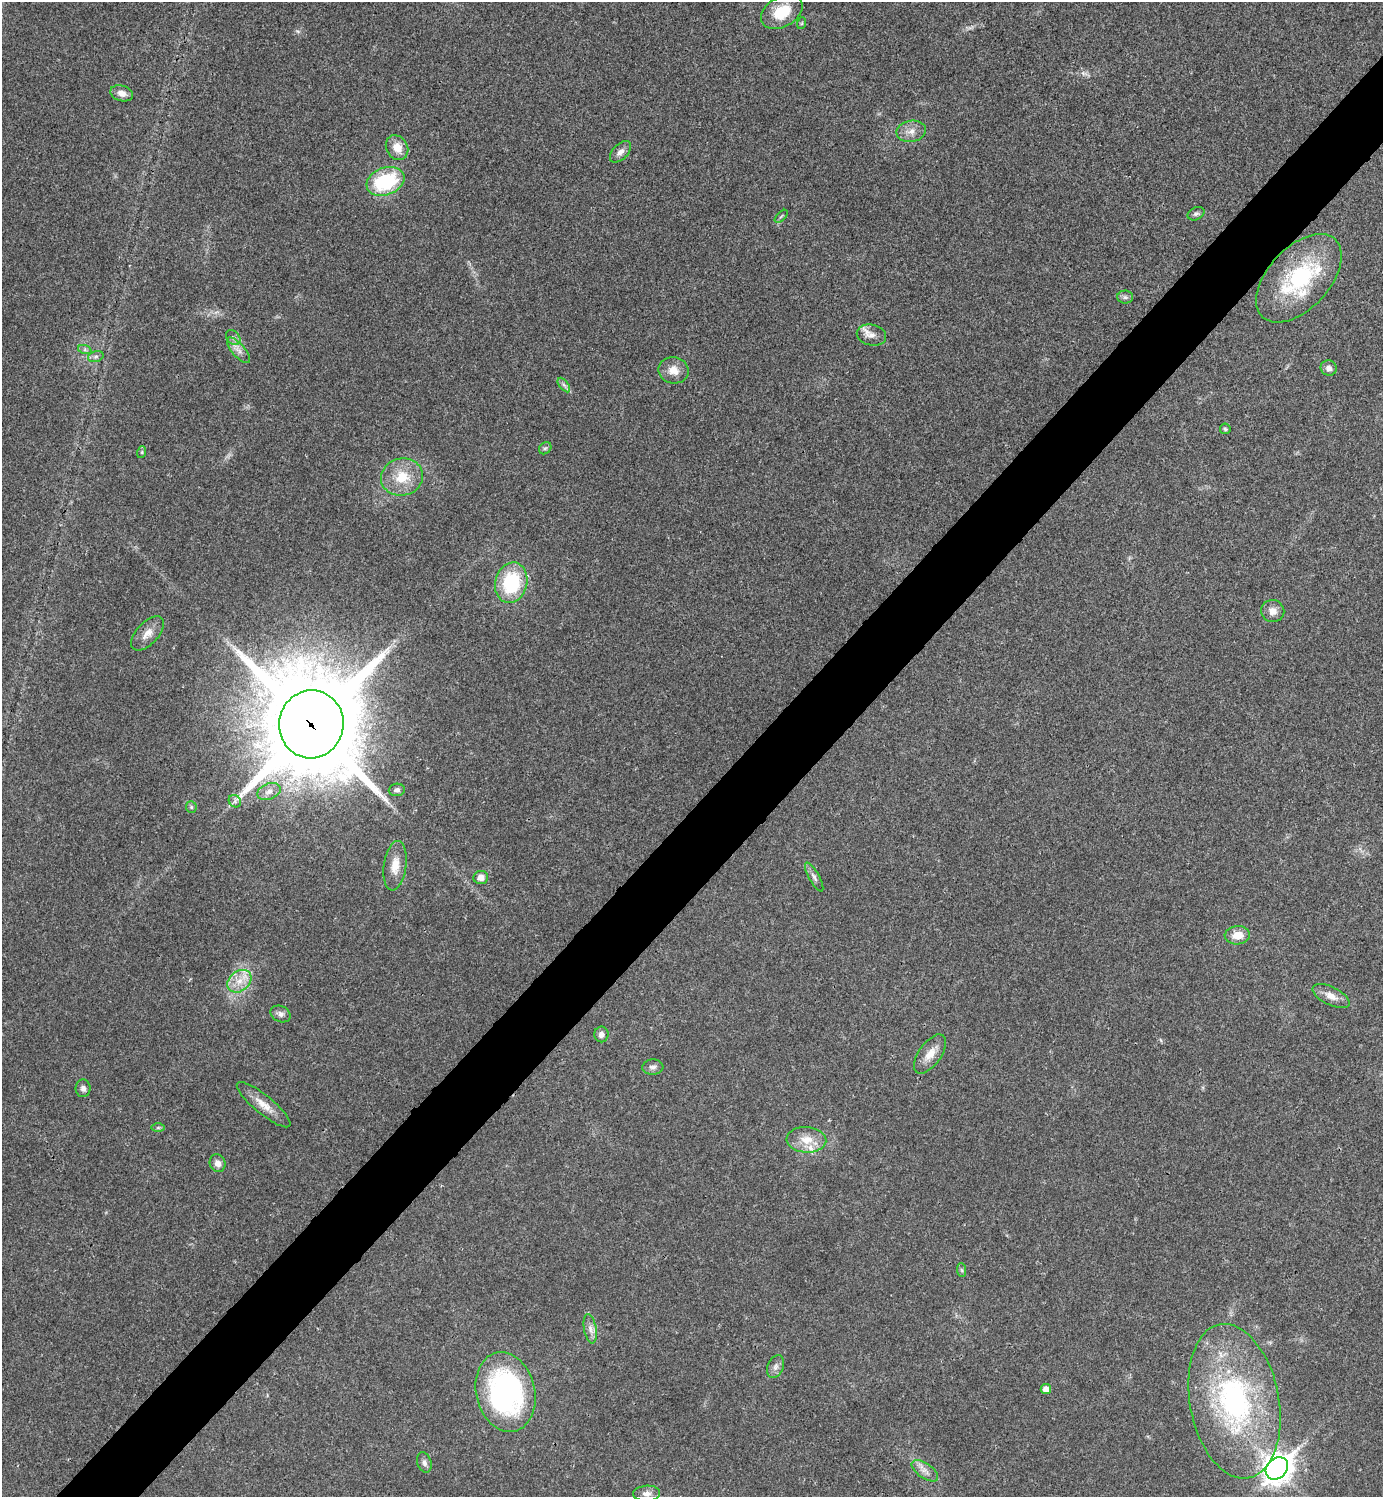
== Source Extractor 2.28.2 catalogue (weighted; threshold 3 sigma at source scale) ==
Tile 7 of 4 x 4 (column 3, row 2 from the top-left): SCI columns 2923-4303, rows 2995-4489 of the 5986 x 5986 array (HDU 1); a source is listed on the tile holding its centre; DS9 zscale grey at full resolution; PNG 1385 x 1499 px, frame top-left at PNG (2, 2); each listed source drawn as its Kron ellipse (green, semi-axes under 4 px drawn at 4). Shown black and unused: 5% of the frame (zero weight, under 3 of 4 exposures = <1% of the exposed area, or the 3 px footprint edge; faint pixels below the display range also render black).
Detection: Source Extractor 2.28.2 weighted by HDU 2 'WHT'; one run over the whole footprint, this tile lists its part. Background 0.0194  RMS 0.004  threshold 0.0182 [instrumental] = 3 sigma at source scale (4.5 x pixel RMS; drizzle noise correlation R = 1.50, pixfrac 1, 0.05/0.05 arcsec/px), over >= 5 px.
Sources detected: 57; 1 inside a brighter listed object's ellipse — not listed separately; the other 56 listed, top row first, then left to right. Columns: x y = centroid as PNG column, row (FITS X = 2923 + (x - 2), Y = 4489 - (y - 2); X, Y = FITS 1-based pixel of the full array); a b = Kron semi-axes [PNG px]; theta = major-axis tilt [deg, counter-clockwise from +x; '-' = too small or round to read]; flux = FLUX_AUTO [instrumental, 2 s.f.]
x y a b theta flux
782 12 22 15 29 12
802 23 6 3 71 0.44
122 93 11 8 -16 2.9
911 131 15 10 10 3.6
397 148 13 10 -59 5.3
620 152 13 7 46 2.3
385 181 20 13 20 30
1196 214 9 6 26 1.1
781 216 8 3 45 0.59
1299 278 53 30 47 41
1125 297 8 6 -1 1.1
871 335 15 10 -12 3.4
233 338 8 6 -47 1.3
85 350 7 4 -19 0.85
238 350 16 6 -49 2.6
96 356 8 5 17 1.1
1329 368 8 7 - 2.1
674 370 15 13 -12 4.6
564 385 8 4 -53 1.1
1225 429 5 5 - 0.69
545 448 7 5 41 0.77
142 452 6 3 72 0.52
402 477 21 18 13 12
511 583 20 16 75 26
1273 611 12 11 - 3.3
147 633 21 11 47 4.4
311 724 34 32 80 7900
397 790 8 6 5 1.3
269 792 12 8 21 2.5
235 801 7 5 -48 1.1
191 807 6 5 - 0.63
395 866 25 11 83 5.9
481 877 7 6 - 2.9
814 877 16 5 -61 1.7
1237 935 12 9 3 5.3
239 981 13 10 39 5.3
1331 996 20 9 -26 4
281 1014 10 8 -25 1.7
601 1034 8 7 - 1.9
930 1054 23 11 55 5.3
653 1067 10 8 3 1.7
83 1088 9 7 -89 1.7
264 1105 34 9 -39 5.7
158 1128 7 4 1 0.73
806 1140 20 13 -4 6.8
218 1163 9 7 -65 2.6
962 1270 7 4 -88 0.67
590 1329 14 6 -79 2.4
775 1367 12 8 66 1.9
1046 1389 5 5 - 3.1
505 1392 40 29 -77 84
1234 1401 78 44 -79 91
424 1463 10 7 -70 1.6
1277 1468 12 10 45 450
925 1471 15 7 -35 2.8
647 1493 13 8 3 2.4
Overlapping masked pixels (flux is a lower limit): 1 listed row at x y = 311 724